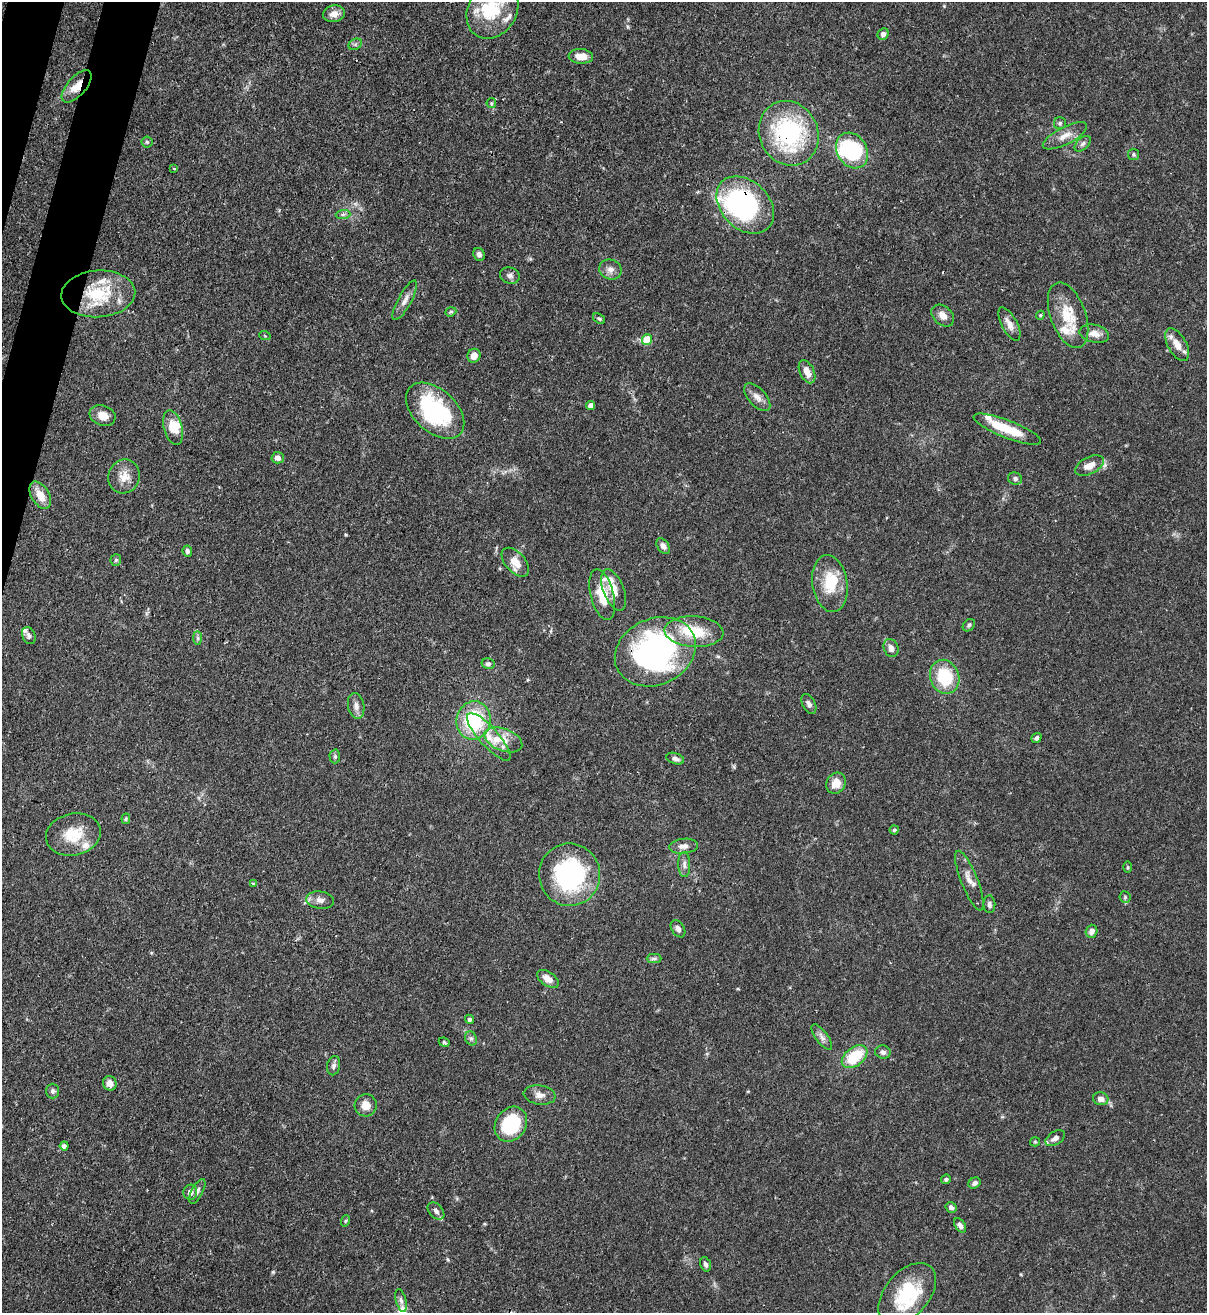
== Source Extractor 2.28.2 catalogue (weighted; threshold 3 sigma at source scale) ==
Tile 11 of 4 x 4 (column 3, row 3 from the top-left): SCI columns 2629-3833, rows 1345-2655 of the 5389 x 5307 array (HDU 1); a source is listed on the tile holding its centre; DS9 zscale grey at full resolution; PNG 1209 x 1315 px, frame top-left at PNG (2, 2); each listed source drawn as its Kron ellipse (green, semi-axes under 4 px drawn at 4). Shown black and unused: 2% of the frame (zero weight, under 3 of 4 exposures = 7% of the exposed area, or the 3 px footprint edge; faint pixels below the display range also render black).
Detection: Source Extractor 2.28.2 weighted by HDU 2 'WHT'; one run over the whole footprint, this tile lists its part. Background 0.1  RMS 0.0041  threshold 0.0186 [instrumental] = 3 sigma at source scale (4.5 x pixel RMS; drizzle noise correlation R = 1.50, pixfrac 1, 0.05/0.05 arcsec/px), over >= 5 px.
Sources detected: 131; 1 too faint to see at this stretch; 5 inside a brighter object's white glare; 1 cosmic-ray / hot-pixel residue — neither listed nor drawn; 12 inside a brighter listed object's ellipse — not listed separately; the other 112 listed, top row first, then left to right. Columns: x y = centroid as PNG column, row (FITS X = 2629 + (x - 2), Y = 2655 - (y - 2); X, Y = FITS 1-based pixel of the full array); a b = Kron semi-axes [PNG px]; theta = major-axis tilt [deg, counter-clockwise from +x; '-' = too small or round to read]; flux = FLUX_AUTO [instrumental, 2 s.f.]
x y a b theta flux
492 10 30 24 58 21
334 14 11 8 12 3.7
883 34 6 5 - 1.6
355 44 7 5 29 0.84
581 56 12 7 -5 5.1
77 86 20 9 48 6.3
491 103 5 4 - 0.55
1060 123 6 6 - 0.84
789 133 33 29 -64 50
1065 136 24 8 27 4.6
147 142 5 5 - 0.67
1083 144 10 5 44 1.3
852 151 19 15 -58 35
1134 154 5 5 - 0.71
174 169 4 2 - 0.34
745 205 33 24 -44 76
343 214 7 4 1 0.94
479 254 6 5 - 1.6
610 270 11 10 - 2.5
510 276 10 8 -18 1.7
98 294 37 23 4 24
405 300 22 6 61 3
451 312 6 4 20 0.66
1040 315 4 4 - 0.48
1068 315 34 17 -70 13
943 316 13 9 -42 3.2
599 319 7 4 -36 0.7
1009 324 18 7 -62 3.3
1094 334 15 9 -12 3.6
265 336 6 3 -19 0.41
647 340 5 5 - 14
1177 345 18 9 -61 4.9
474 356 7 6 - 3.1
807 372 12 7 -64 4
757 397 17 9 -48 3
591 405 4 4 - 2.7
435 411 34 21 -43 44
103 416 13 10 -19 4.5
173 427 18 9 -74 6.1
1007 429 36 8 -21 13
278 458 6 5 - 2.1
1089 465 15 8 27 4.5
124 476 17 15 68 5.5
1015 479 7 6 - 1.1
40 495 15 9 -59 5.6
663 546 9 5 -55 1.9
187 551 6 4 -82 1.1
116 560 6 5 - 0.71
515 562 17 10 -48 5.5
830 583 28 17 -81 15
614 590 22 10 -69 5.8
602 595 26 11 -76 10
969 625 7 5 46 0.8
694 632 29 15 -4 16
29 636 9 6 -66 1.2
198 638 7 4 -90 0.83
891 648 9 7 -68 2.5
655 652 42 33 24 110
488 664 6 5 - 1.1
945 677 17 14 -70 20
809 704 11 6 -63 1.5
356 706 13 8 -80 2.3
473 720 19 17 76 30
489 737 31 9 -48 8
1036 738 5 4 - 1.1
503 740 20 11 -21 6.3
335 756 7 5 -89 0.83
675 759 9 5 -18 1.7
836 783 11 9 55 5.8
126 819 5 3 - 0.51
894 830 4 4 - 0.65
73 835 28 21 13 13
684 846 14 7 6 2.7
684 865 12 6 -89 1.8
1128 867 6 4 -90 0.4
570 875 31 30 - 58
969 881 32 8 -68 4.4
253 884 3 3 - 0.45
1125 897 6 5 - 0.66
320 900 14 8 -7 2.6
989 904 9 6 -89 1.3
678 929 9 6 -56 1.6
1092 931 6 5 - 2.4
654 959 7 4 0 0.96
548 979 12 7 -34 3.5
469 1019 5 4 - 0.76
822 1037 15 6 -53 2
471 1038 7 5 -68 1.1
444 1042 5 4 - 0.69
883 1052 8 6 -14 1.5
855 1057 14 9 38 16
334 1066 10 6 79 1.4
110 1083 7 6 - 3.2
52 1091 7 6 - 1.1
540 1095 16 9 -8 3
1101 1099 8 6 -14 2.7
366 1105 11 11 - 4.2
511 1124 18 15 55 27
1055 1138 11 6 32 2.5
1035 1142 5 4 - 0.5
64 1146 4 4 - 1.5
946 1179 5 4 - 0.85
975 1183 6 5 - 1.3
197 1191 14 5 63 1.6
190 1192 7 7 - 2.1
951 1207 6 5 - 1.5
436 1211 10 6 -48 1.7
345 1221 6 3 72 0.54
960 1225 8 5 -57 1.6
706 1264 7 5 -70 1.3
907 1294 36 22 49 24
401 1300 12 5 -75 1.3
Overlapping masked pixels (flux is a lower limit): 5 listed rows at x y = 77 86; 789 133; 745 205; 1177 345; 655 652
Isophote crosses this tile's border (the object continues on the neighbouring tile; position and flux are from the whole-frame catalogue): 1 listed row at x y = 492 10